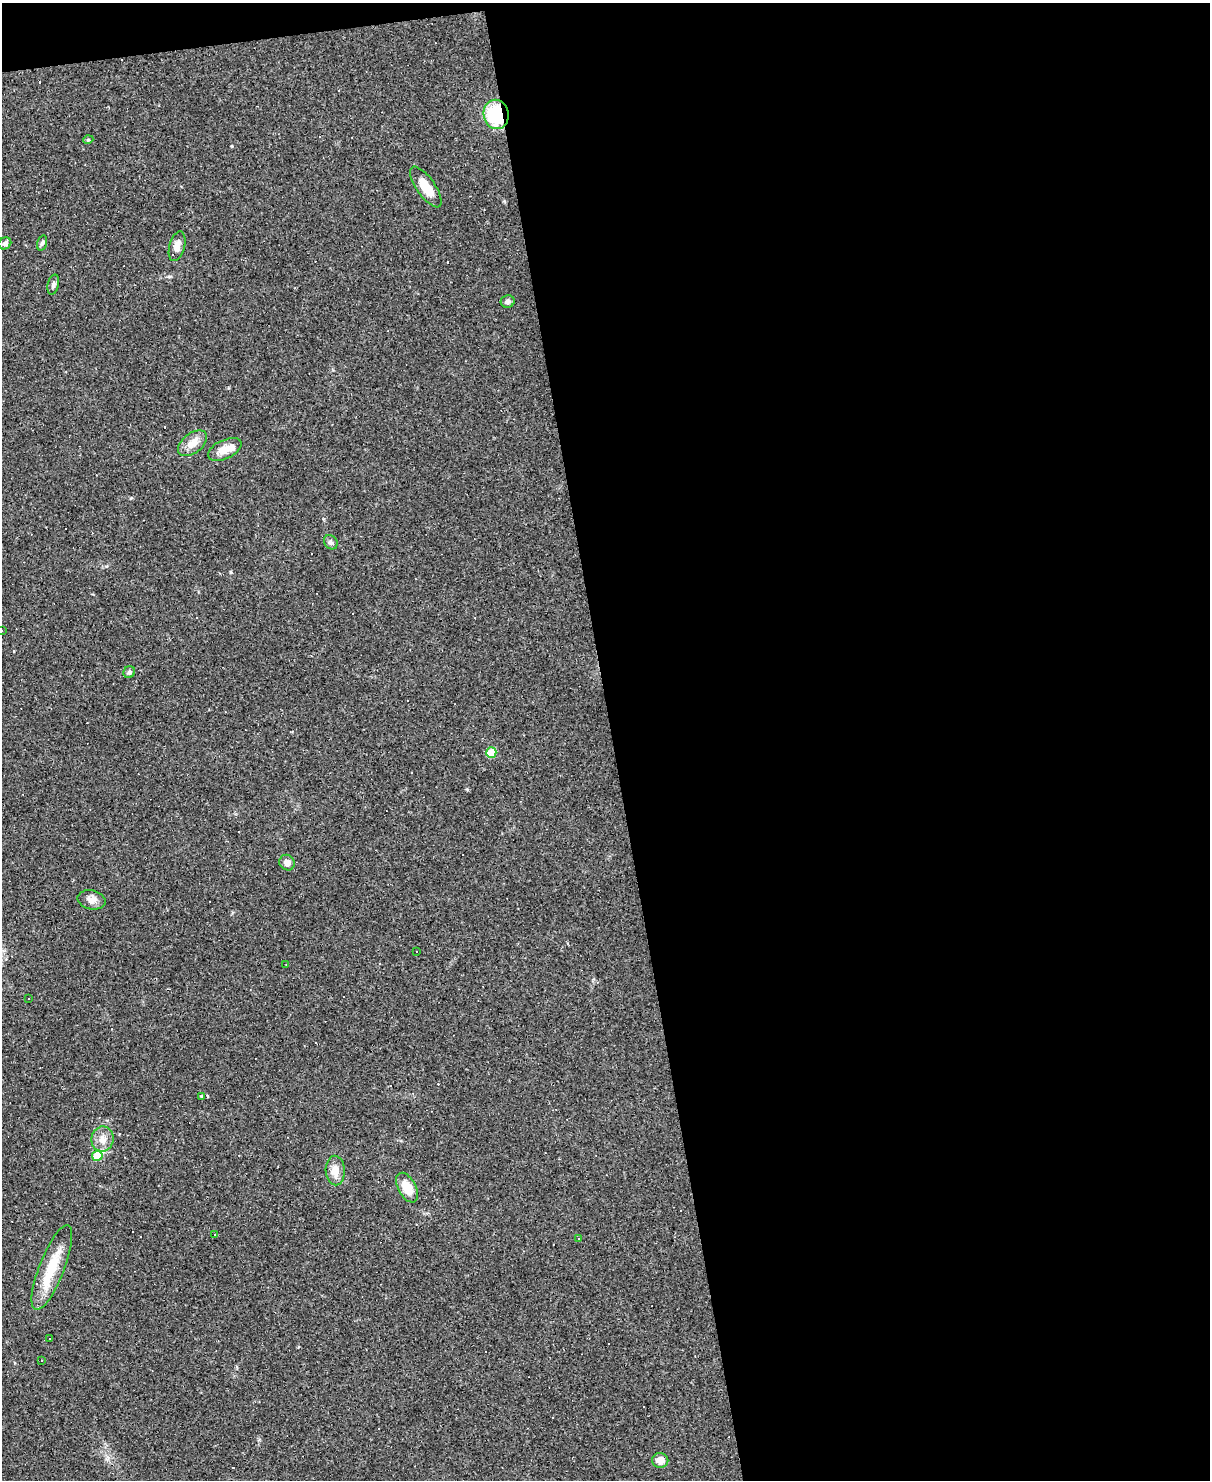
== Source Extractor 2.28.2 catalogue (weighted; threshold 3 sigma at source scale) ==
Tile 4 of 4 x 3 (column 4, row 1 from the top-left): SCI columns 3626-4833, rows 3201-4678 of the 4833 x 4811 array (HDU 1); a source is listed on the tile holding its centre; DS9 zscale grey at full resolution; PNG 1212 x 1482 px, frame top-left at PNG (2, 3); each listed source drawn as its Kron ellipse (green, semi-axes under 4 px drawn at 4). Shown black and unused: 50% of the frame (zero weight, under 2 of 3 exposures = <1% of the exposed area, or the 3 px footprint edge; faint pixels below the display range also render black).
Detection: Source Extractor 2.28.2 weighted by HDU 2 'WHT'; one run over the whole footprint, this tile lists its part. Background 0.145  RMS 0.0082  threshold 0.037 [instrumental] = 3 sigma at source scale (4.5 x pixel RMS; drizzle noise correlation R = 1.50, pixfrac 1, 0.05/0.05 arcsec/px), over >= 5 px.
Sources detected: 51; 20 cosmic-ray / hot-pixel residue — neither listed nor drawn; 1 inside a brighter listed object's ellipse — not listed separately; the other 30 listed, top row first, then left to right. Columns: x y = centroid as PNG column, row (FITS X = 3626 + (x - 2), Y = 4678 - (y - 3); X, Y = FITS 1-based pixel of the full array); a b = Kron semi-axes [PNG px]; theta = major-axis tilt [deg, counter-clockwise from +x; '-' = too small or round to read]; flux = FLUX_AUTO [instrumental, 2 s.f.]
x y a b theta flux
496 114 15 12 -80 50
88 140 5 3 - 0.77
426 187 24 9 -55 15
5 243 7 5 32 2.3
42 243 8 4 73 1.7
177 246 15 7 74 5.7
53 285 10 5 76 2.2
508 301 7 6 - 2.6
192 443 17 10 38 9.4
225 449 18 9 25 9.9
331 542 8 6 -52 2.3
2 631 3 3 - 3.3
129 672 6 5 - 2.5
491 753 5 5 - 26
287 863 8 7 - 3.9
91 900 14 9 -13 5.7
416 951 2 2 - 0.76
286 965 3 2 - 0.45
28 998 3 3 - 1.9
201 1096 4 3 - 1.7
102 1139 12 11 - 7.3
97 1156 5 5 - 27
335 1170 15 9 -87 8.9
407 1188 16 9 -63 14
215 1235 3 2 - 0.73
578 1238 3 3 - 0.88
52 1268 45 12 69 28
50 1338 3 2 - 0.98
41 1361 3 2 - 0.65
660 1460 8 7 - 7.2
Overlapping masked pixels (flux is a lower limit): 1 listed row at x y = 496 114
Isophote crosses this tile's border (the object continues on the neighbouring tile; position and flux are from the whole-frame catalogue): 1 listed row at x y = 2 631
Unlisted compact peaks at least as high as the median listed source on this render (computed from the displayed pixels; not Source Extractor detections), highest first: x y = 131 498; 232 146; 231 572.